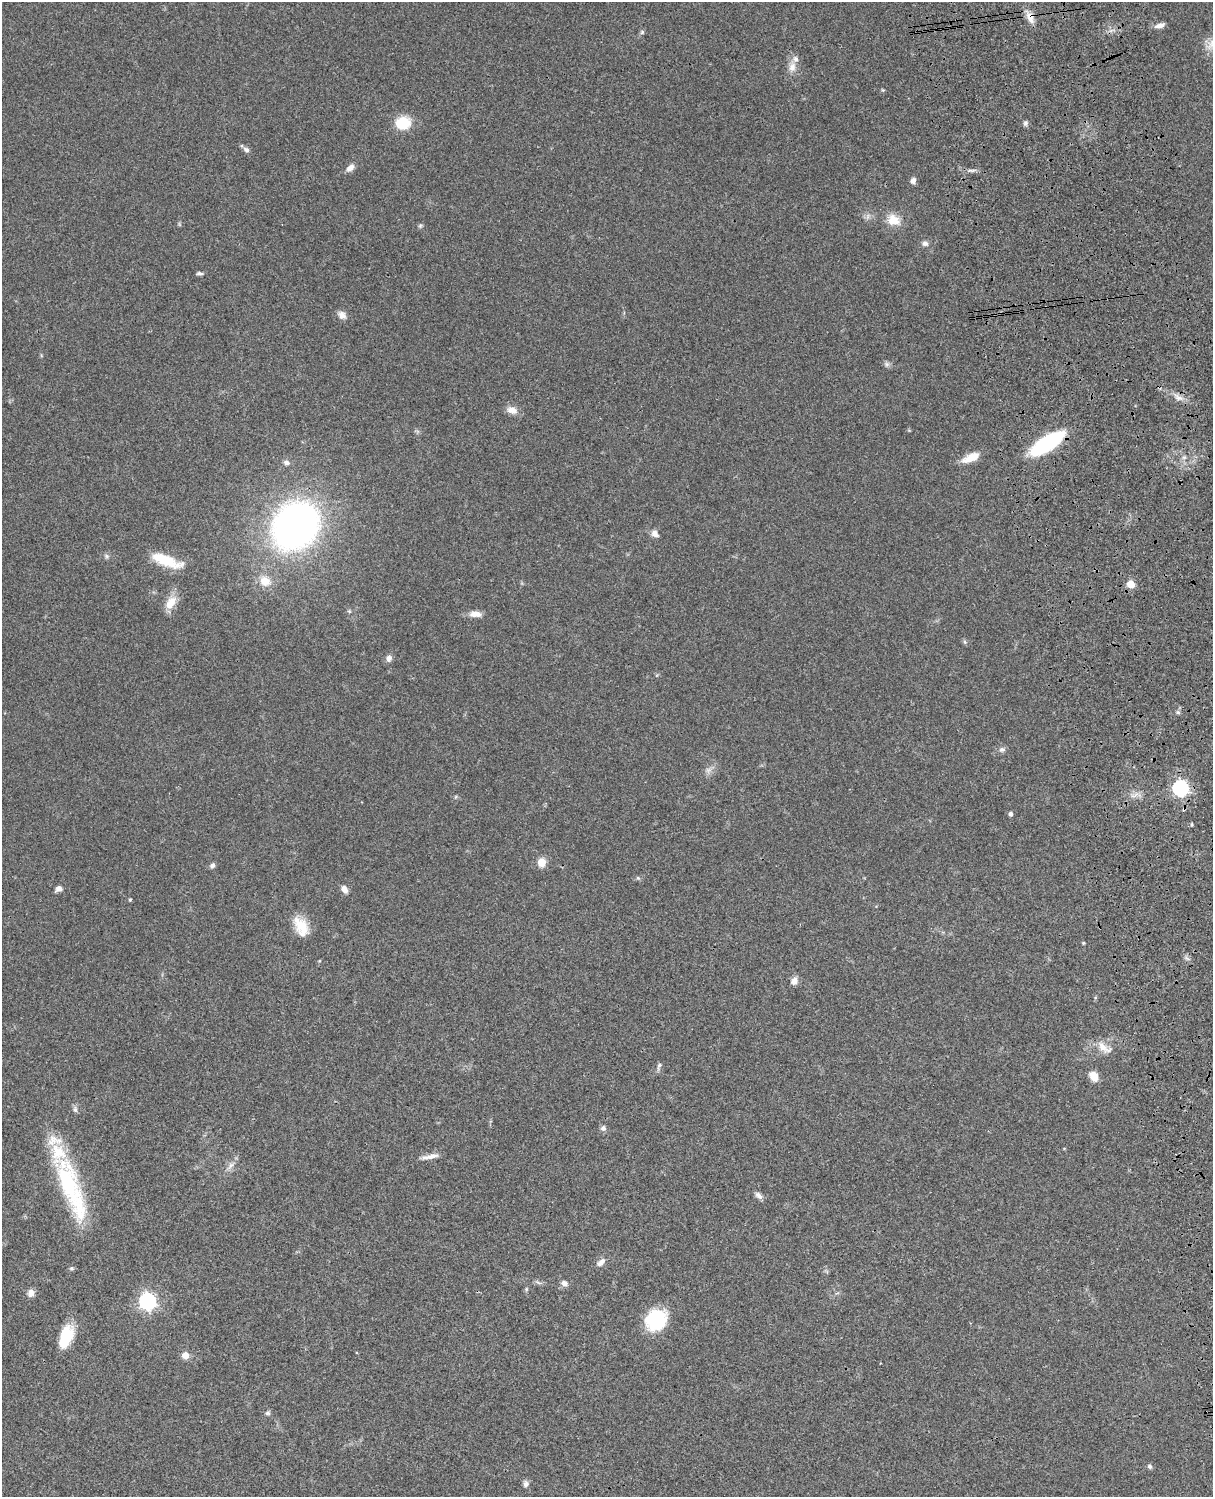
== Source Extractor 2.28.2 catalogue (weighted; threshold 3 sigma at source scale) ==
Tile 6 of 4 x 3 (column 2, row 2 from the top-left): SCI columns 1333-2543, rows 1773-3267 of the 5085 x 4926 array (HDU 1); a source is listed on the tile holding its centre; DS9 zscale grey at full resolution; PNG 1215 x 1499 px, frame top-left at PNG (2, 2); no overlay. Shown black and unused: <1% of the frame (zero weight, under 3 of 4 exposures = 6% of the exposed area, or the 3 px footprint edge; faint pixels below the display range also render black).
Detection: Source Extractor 2.28.2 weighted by HDU 2 'WHT'; one run over the whole footprint, this tile lists its part. Background 0.081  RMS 0.0058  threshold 0.0262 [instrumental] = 3 sigma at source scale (4.5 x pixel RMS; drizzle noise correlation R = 1.50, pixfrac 1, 0.05/0.05 arcsec/px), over >= 5 px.
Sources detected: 74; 1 too faint to see at this stretch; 2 inside a brighter object's white glare — not listed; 2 inside a brighter listed object's ellipse — not listed separately; the other 69 listed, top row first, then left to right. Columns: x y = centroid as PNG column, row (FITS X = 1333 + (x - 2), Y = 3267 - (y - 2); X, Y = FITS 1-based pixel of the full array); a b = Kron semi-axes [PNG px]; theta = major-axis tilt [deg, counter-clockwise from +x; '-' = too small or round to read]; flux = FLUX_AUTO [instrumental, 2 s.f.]
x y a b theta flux
1030 17 16 10 -69 5.4
1160 25 12 6 15 3.1
642 32 7 5 46 1
792 67 13 9 75 4.5
883 90 6 3 -33 0.58
403 123 15 13 11 16
1026 123 7 6 - 1.4
246 150 9 6 -40 1.9
350 168 12 7 41 3
971 170 12 2 0 1.5
913 181 7 6 - 2.3
893 220 16 12 -27 9.1
420 226 6 5 - 0.88
925 243 8 7 - 2
199 273 7 4 -5 1.3
342 315 11 8 -47 3.1
887 364 8 6 -21 1.5
1178 397 15 7 -33 3.8
512 410 15 9 -13 4.4
1047 443 32 11 33 61
1184 457 6 5 - 1.3
971 458 22 9 25 8.2
286 462 8 6 -18 2
295 526 34 28 48 310
655 534 10 7 -40 2.9
107 556 7 6 - 1.2
166 560 36 11 -21 18
265 581 13 11 -27 7.5
1131 584 5 5 - 12
171 603 20 11 58 7.6
349 611 6 4 -44 0.76
475 614 14 7 0 4.6
965 642 6 4 -71 0.87
389 658 9 8 - 2.3
1178 712 7 5 -21 1
1002 750 9 7 13 1.9
1180 788 7 6 - 150
1184 809 5 3 - 0.76
1011 814 5 5 - 1.3
1192 824 5 3 - 0.58
542 862 7 7 - 8.1
212 865 7 6 - 1.6
59 889 7 5 33 2.9
344 889 9 6 -54 3.3
130 900 4 3 - 0.75
301 926 24 14 -61 12
1083 943 4 4 - 0.53
794 981 10 8 72 3.3
1104 1048 25 11 -32 6.7
659 1066 11 4 69 1.4
1094 1076 11 8 -56 6.2
75 1109 9 6 -89 1.6
603 1128 7 7 - 1.8
433 1156 18 7 15 3.8
231 1166 12 6 51 2.9
71 1187 85 21 -70 69
759 1196 11 6 -42 2.3
601 1262 12 7 46 3
71 1268 6 6 - 0.99
564 1283 8 6 -40 2.7
526 1289 5 5 - 0.78
31 1293 9 8 - 3
147 1301 7 7 - 180
654 1322 27 20 7 26
66 1337 24 12 71 20
185 1355 6 6 - 6.6
268 1413 7 6 - 1.3
1150 1466 7 5 -46 1.3
526 1484 8 7 - 2
Overlapping masked pixels (flux is a lower limit): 3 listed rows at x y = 1030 17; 1047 443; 1184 809